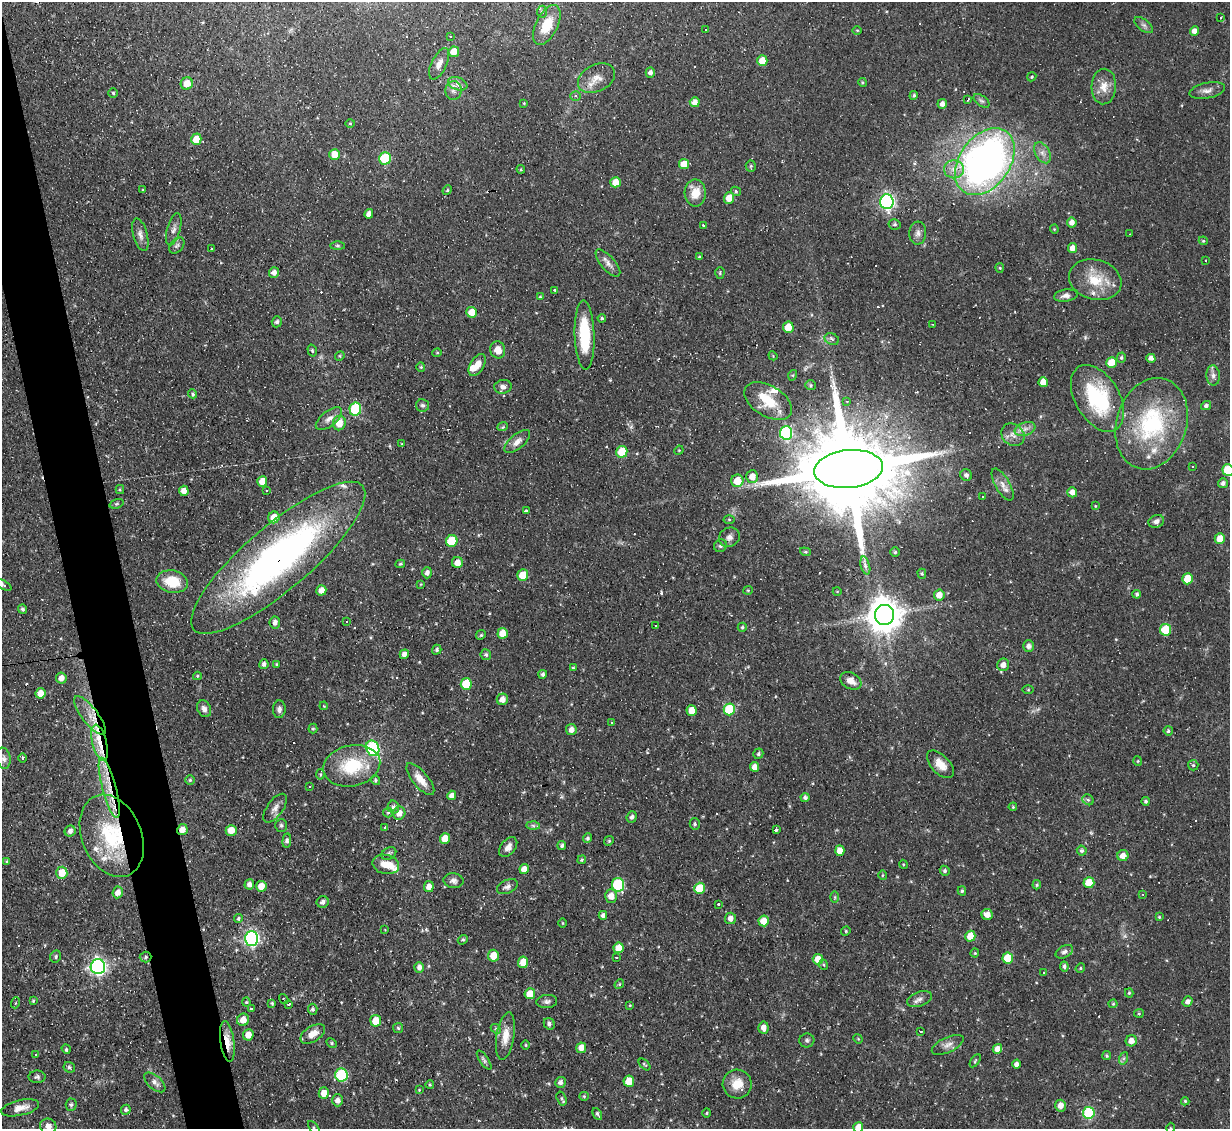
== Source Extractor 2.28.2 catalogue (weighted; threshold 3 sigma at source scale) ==
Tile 11 of 4 x 4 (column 3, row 3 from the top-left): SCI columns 2455-3682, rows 1374-2500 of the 4909 x 4884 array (HDU 1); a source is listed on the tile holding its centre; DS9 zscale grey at full resolution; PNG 1232 x 1131 px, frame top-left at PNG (2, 2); each listed source drawn as its Kron ellipse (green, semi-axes under 4 px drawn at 4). Shown black and unused: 4% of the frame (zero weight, under 2 of 3 exposures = <1% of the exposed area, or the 3 px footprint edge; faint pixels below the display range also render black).
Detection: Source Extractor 2.28.2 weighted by HDU 2 'WHT'; one run over the whole footprint, this tile lists its part. Background 0.067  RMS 0.0045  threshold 0.0204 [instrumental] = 3 sigma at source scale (4.5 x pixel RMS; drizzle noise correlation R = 1.50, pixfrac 1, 0.05/0.05 arcsec/px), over >= 5 px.
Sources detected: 406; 2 too faint to see at this stretch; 36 cosmic-ray / hot-pixel residue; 1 long thin detection or spike segment (spike, bleed or trail) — neither listed nor drawn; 15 inside a brighter listed object's ellipse — not listed separately; the other 352 listed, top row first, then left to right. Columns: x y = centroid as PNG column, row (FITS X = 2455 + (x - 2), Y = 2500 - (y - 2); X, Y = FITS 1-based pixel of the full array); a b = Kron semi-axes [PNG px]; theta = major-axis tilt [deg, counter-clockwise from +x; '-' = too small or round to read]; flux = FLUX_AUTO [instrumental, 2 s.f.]
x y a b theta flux
542 12 6 5 - 0.77
1221 17 3 2 - 0.71
547 25 21 11 63 10
1144 25 11 5 -38 1.4
705 29 3 3 - 12
857 30 5 3 - 0.41
1194 31 4 4 - 2.4
450 37 3 2 - 0.53
454 52 5 5 - 5.9
762 61 5 5 - 5.8
439 64 17 7 64 3.5
650 72 5 4 - 1.9
1032 77 5 4 - 0.57
596 78 20 13 27 5.8
862 82 4 3 - 0.44
187 84 6 6 - 6.3
458 84 10 6 -21 2.2
1104 86 18 12 87 5.6
453 90 9 8 - 2.2
1207 90 18 8 12 2.9
113 93 4 4 - 0.59
914 95 4 4 - 0.83
576 96 5 5 - 0.87
968 100 4 3 - 1.4
981 101 9 5 -37 1.1
695 102 5 5 - 3
524 103 4 3 - 0.37
942 104 5 4 - 2.1
350 124 5 3 - 0.4
196 139 6 5 - 6.6
1042 153 11 7 -59 2.6
335 154 5 5 - 6
385 158 6 6 - 24
985 162 37 25 54 230
684 164 5 5 - 6.3
751 166 5 5 - 0.61
521 169 4 4 - 0.47
954 169 10 9 - 3.9
616 182 5 5 - 5.8
143 190 4 3 - 0.47
447 190 5 4 - 0.54
736 191 5 4 - 0.56
695 193 13 10 -88 7.3
729 198 6 5 - 5.9
887 202 7 6 - 120
369 214 5 4 - 2.2
1072 222 5 5 - 2.7
895 224 6 5 - 0.85
704 225 3 3 - 1.7
174 229 17 6 74 2.4
1054 229 4 4 - 0.47
918 233 11 8 86 2.3
1129 234 3 2 - 0.27
140 235 16 7 -75 2.6
1203 241 4 4 - 0.54
177 246 9 6 47 1.2
337 246 7 4 0 0.7
1072 248 5 4 - 2.9
211 249 3 3 - 0.53
699 257 3 3 - 0.58
1206 260 3 2 - 0.6
608 263 17 7 -49 2.7
1000 268 5 4 - 0.52
274 273 5 5 - 2.3
720 273 6 4 88 0.62
1095 280 26 20 -15 14
555 290 3 3 - 0.87
1066 296 12 6 8 2.3
540 297 4 3 - 0.44
472 312 5 5 - 5.8
602 318 4 3 - 0.67
277 322 5 5 - 1.1
933 324 3 2 - 0.55
788 327 5 5 - 7.6
585 335 34 10 -88 21
832 339 7 5 -26 1.2
312 350 6 4 -74 0.68
498 350 8 7 - 4.5
437 353 4 4 - 0.51
340 356 5 4 - 0.58
773 356 5 3 - 0.42
1121 358 5 4 - 0.8
1151 358 4 4 - 2.7
1112 362 5 5 - 9
477 365 12 7 59 4.3
421 367 4 4 - 0.54
793 375 5 3 - 0.48
1213 375 10 7 -86 2
1043 382 5 4 - 4.9
810 385 5 5 - 0.7
503 387 9 7 8 2
193 394 5 4 - 0.82
1097 398 37 22 -59 38
768 401 26 15 -31 13
847 401 4 3 - 0.45
423 405 6 6 - 1.1
1206 406 5 4 - 1.4
355 409 6 6 - 30
329 419 15 7 38 3
339 423 7 6 - 6.4
1152 424 47 35 72 50
503 427 5 3 - 0.7
1025 429 11 6 21 2.4
786 433 7 6 - 58
1013 435 12 10 -39 3.4
517 441 15 7 40 3.1
402 444 4 2 - 0.33
679 450 5 4 - 0.43
622 452 6 5 - 11
1192 467 3 2 - 0.45
848 469 34 19 6 12000
1228 470 6 5 - 22
966 475 6 5 - 1.4
752 477 6 6 - 4.4
737 481 6 6 - 8
262 482 5 5 - 5
1223 483 5 5 - 1.4
1003 485 18 7 -61 3.3
120 490 4 4 - 0.51
184 491 5 5 - 3.2
267 491 3 3 - 1.4
1072 492 5 5 - 3
982 497 3 3 - 2.5
117 504 7 4 19 0.65
1095 506 4 3 - 0.39
526 511 4 3 - 0.85
274 517 6 5 - 6.1
729 519 5 3 - 0.45
1156 521 8 6 19 1.8
729 537 11 9 32 2.4
1220 539 5 5 - 5.7
452 541 6 5 - 15
720 546 6 6 - 1.2
805 552 5 4 - 0.61
895 552 4 4 - 0.61
278 558 111 32 40 180
457 563 5 5 - 3.8
400 564 5 3 - 0.57
865 566 9 4 -75 2.7
427 573 5 5 - 1.9
922 574 5 4 - 0.68
523 575 5 5 - 8.5
1188 579 5 5 - 12
172 582 16 11 -11 12
421 584 3 2 - 0.33
4 585 8 4 -30 3.2
321 590 5 5 - 3.7
748 590 5 4 - 0.53
837 591 4 3 - 0.32
1137 594 4 4 - 1
939 595 5 5 - 4.2
22 609 4 4 - 0.96
885 615 10 9 - 980
275 622 6 5 - 1.9
346 622 2 2 - 0.33
656 625 3 2 - 0.66
742 627 4 4 - 0.64
1166 630 6 5 - 17
503 633 5 5 - 5.9
481 635 5 4 - 0.61
1028 646 6 5 - 1.7
437 650 5 4 - 0.95
404 654 5 4 - 2
486 655 5 5 - 0.95
264 664 5 4 - 1.5
276 664 3 3 - 0.44
1003 665 6 6 - 3
573 668 4 4 - 0.56
543 674 4 4 - 1.1
197 676 4 4 - 0.51
61 678 5 5 - 3.1
851 681 11 8 -30 4.3
466 684 6 5 - 15
1028 690 6 4 0 0.44
40 693 5 5 - 5.3
502 699 6 5 - 3.2
324 706 4 3 - 0.32
204 709 9 6 -62 2.1
279 709 9 6 85 1.7
729 709 6 5 - 20
692 710 5 5 - 5.9
90 716 23 8 -53 5.6
612 722 3 2 - 0.7
313 729 5 4 - 0.62
571 730 6 5 - 2.7
1168 731 4 4 - 0.79
100 743 18 7 -76 6.6
373 748 8 6 -67 57
758 754 5 5 - 0.93
3 758 10 7 -81 2.2
22 758 4 3 - 0.7
1138 761 5 3 - 0.41
940 764 17 9 -47 5.5
1193 765 5 5 - 0.71
352 766 29 20 12 23
755 767 5 4 - 3.2
320 774 5 4 - 0.61
420 779 20 7 -51 5.3
190 780 4 4 - 0.61
375 780 5 4 - 0.7
310 787 3 3 - 2
109 788 31 7 -75 10
452 795 5 4 - 2.2
805 797 4 4 - 1.1
1088 800 6 5 - 0.89
1146 801 4 4 - 0.77
393 807 6 5 - 1.5
1013 807 4 3 - 0.48
275 808 17 8 54 2.9
388 813 5 4 - 0.68
399 813 7 6 - 3.4
632 817 6 5 - 1.3
695 824 6 5 - 0.77
281 825 6 6 - 0.99
533 825 6 4 -2 0.97
385 828 3 3 - 2.6
776 829 3 3 - 1.8
182 830 5 5 - 3.2
231 830 5 5 - 5.4
70 831 6 5 - 1.9
112 836 43 30 -67 38
445 838 5 5 - 6.2
587 838 5 4 - 0.94
287 841 7 4 86 1.2
609 841 5 4 - 0.63
562 845 4 4 - 1
508 847 11 7 52 2.9
1082 850 5 4 - 1
840 851 5 4 - 4.6
389 853 8 6 31 1.1
1123 856 5 5 - 4
582 860 4 4 - 0.61
6 861 4 3 - 0.53
386 864 13 9 -13 5.5
903 864 4 3 - 0.41
524 869 5 4 - 3.2
945 871 5 4 - 0.91
62 873 6 5 - 7.5
883 875 5 3 - 0.48
453 881 10 7 -6 1.8
1089 883 5 5 - 11
249 884 5 4 - 2.1
618 885 7 6 - 34
1037 885 5 3 - 0.63
261 886 5 5 - 5.9
429 887 5 5 - 3.3
507 887 11 6 24 1.8
700 888 5 5 - 12
962 891 4 4 - 0.7
118 892 6 5 - 2.8
1143 894 3 3 - 0.52
611 896 6 6 - 4.1
835 897 6 4 90 0.61
323 902 6 5 - 1.9
719 904 3 3 - 11
987 914 5 5 - 3.9
603 915 4 4 - 1.3
1159 917 4 4 - 0.49
239 918 4 4 - 0.76
730 918 6 5 - 2.5
764 921 5 5 - 6.2
563 923 4 3 - 0.38
385 930 4 2 - 0.28
846 931 5 4 - 0.61
970 936 5 5 - 7.7
251 938 7 6 - 110
463 940 5 4 - 0.72
619 948 5 5 - 6.2
1064 952 9 6 28 1.5
975 953 4 4 - 0.44
56 956 6 5 - 0.96
493 956 6 5 - 6.2
146 957 6 5 - 0.95
616 957 3 2 - 1
1008 958 5 5 - 14
818 959 5 5 - 6.5
523 962 6 5 - 6.4
824 965 5 3 - 0.53
1064 966 5 4 - 1.1
98 967 7 7 - 140
419 967 5 4 - 2.1
1080 968 5 4 - 0.53
1044 972 3 2 - 0.71
619 984 5 4 - 0.54
1129 993 4 4 - 0.63
530 994 5 5 - 6.4
284 999 5 2 - 0.58
920 999 13 7 20 2.2
33 1001 4 3 - 0.55
547 1001 10 6 8 1.5
246 1002 4 4 - 0.56
1187 1002 5 4 - 1.8
15 1003 5 3 - 0.38
272 1003 3 3 - 0.57
289 1004 3 2 - 0.94
1113 1004 4 4 - 0.5
630 1005 4 3 - 0.37
252 1008 4 3 - 1.6
313 1009 5 5 - 1
1139 1013 5 4 - 0.55
243 1020 6 6 - 4.3
376 1021 6 5 - 6.2
549 1024 6 5 - 1.2
398 1028 5 5 - 0.69
763 1028 6 5 - 3.1
496 1029 5 4 - 0.62
920 1031 3 3 - 1.7
313 1034 14 7 31 4.6
248 1035 6 5 - 4.2
505 1036 24 9 81 6.2
858 1039 5 4 - 0.44
807 1040 7 7 - 1.1
227 1041 20 7 -82 6.5
1131 1041 5 5 - 3.2
331 1043 6 4 -28 0.66
526 1045 5 3 - 0.47
948 1045 17 7 24 2.7
581 1048 5 5 - 3.5
66 1049 5 4 - 0.69
997 1049 5 4 - 3.9
36 1054 3 3 - 0.82
1107 1056 4 4 - 0.74
1124 1058 6 4 71 0.89
484 1060 11 4 -55 1.1
975 1061 7 3 55 0.57
644 1064 7 3 -45 0.52
1016 1064 4 4 - 1.8
69 1067 6 5 - 0.94
341 1075 6 6 - 33
37 1077 8 6 1 1.1
629 1081 6 5 - 7.3
155 1082 13 6 -42 2.5
560 1082 5 5 - 1.7
430 1084 4 3 - 0.59
737 1084 15 14 - 7.6
419 1090 3 3 - 0.43
324 1093 6 5 - 3.8
584 1096 5 4 - 0.52
561 1098 7 5 -73 0.84
337 1100 6 5 - 2.2
1185 1101 4 4 - 0.63
71 1105 6 5 - 0.95
1061 1106 6 5 - 3.7
20 1108 19 7 13 4.4
126 1110 5 5 - 1.2
707 1113 5 3 - 0.44
1089 1113 6 6 - 33
597 1114 6 3 -62 0.96
48 1126 8 7 - 2.7
314 1128 8 4 -54 0.78
858 1128 5 5 - 6.1
1171 1128 5 3 - 0.39
Overlapping masked pixels (flux is a lower limit): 7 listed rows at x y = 278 558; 100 743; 109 788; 182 830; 112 836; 146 957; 227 1041
Isophote crosses this tile's border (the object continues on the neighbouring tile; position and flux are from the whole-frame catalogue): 6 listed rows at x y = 1228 470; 4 585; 48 1126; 314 1128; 858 1128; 1171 1128